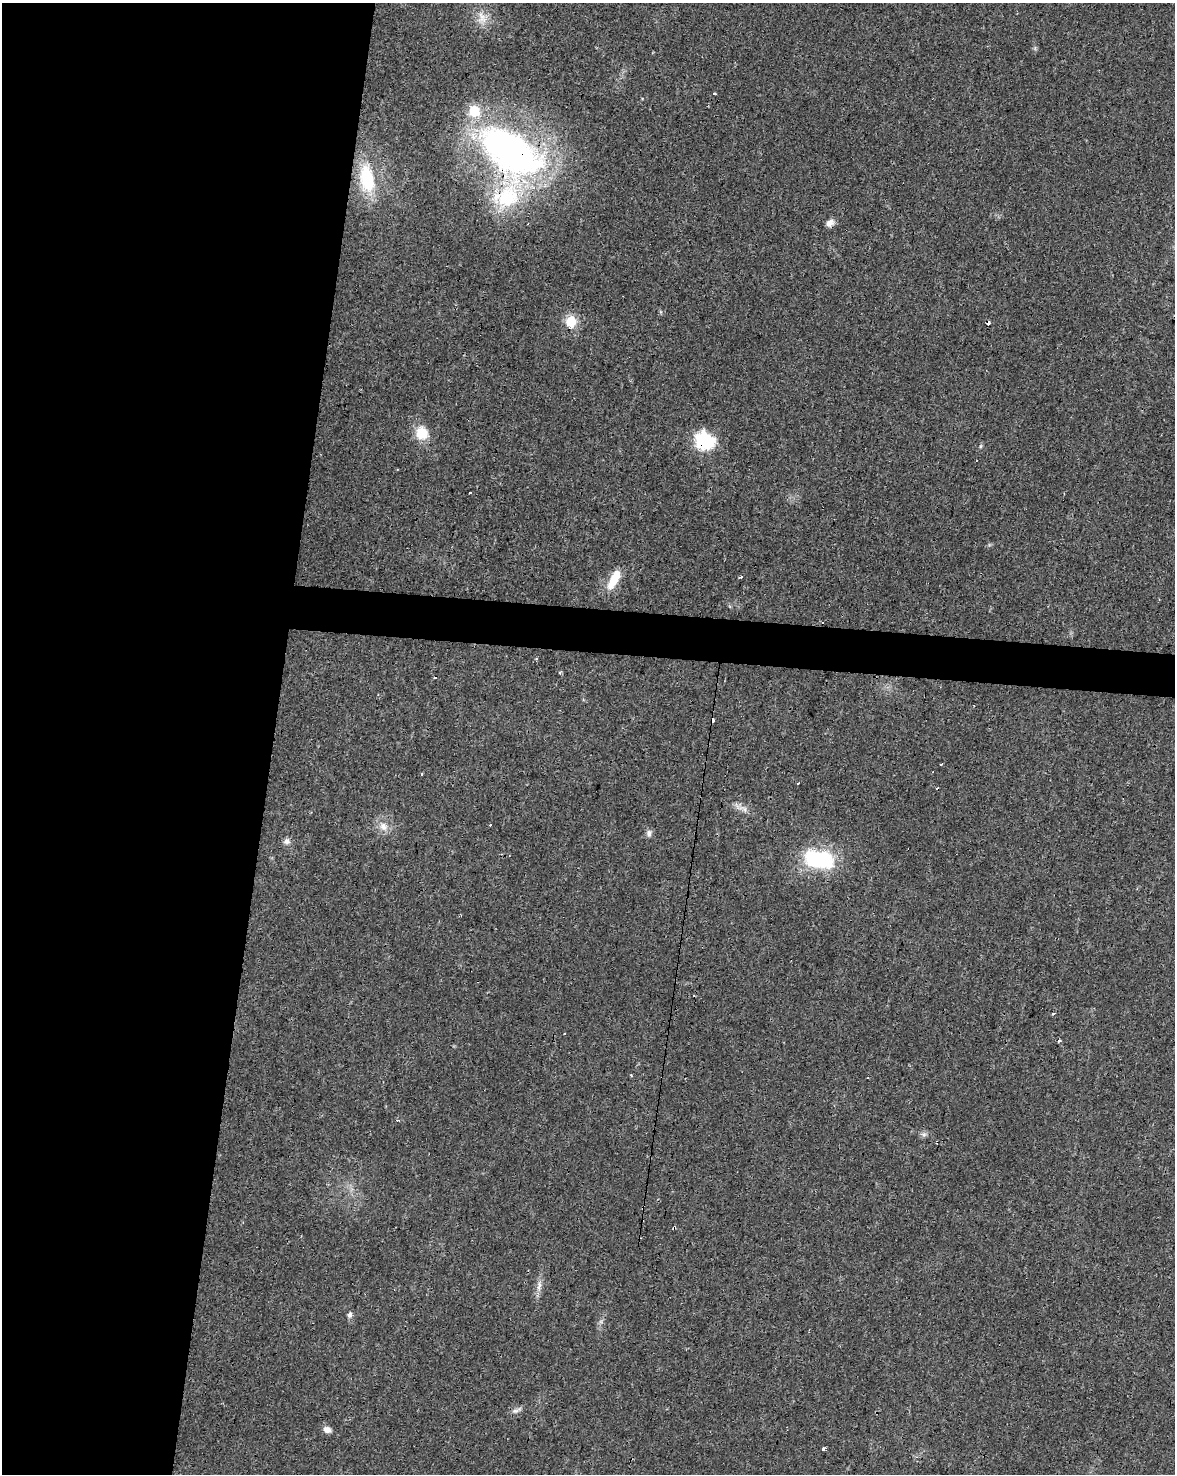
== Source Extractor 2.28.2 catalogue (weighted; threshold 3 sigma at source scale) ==
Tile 5 of 4 x 3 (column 1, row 2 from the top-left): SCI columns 5-1177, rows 1753-3224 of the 4696 x 4918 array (HDU 1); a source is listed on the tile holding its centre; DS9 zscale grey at full resolution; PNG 1177 x 1476 px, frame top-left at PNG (2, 3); no overlay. Shown black and unused: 25% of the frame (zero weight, under 3 of 4 exposures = <1% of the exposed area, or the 3 px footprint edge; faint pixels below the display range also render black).
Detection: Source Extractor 2.28.2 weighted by HDU 2 'WHT'; one run over the whole footprint, this tile lists its part. Background 0.0248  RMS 0.0034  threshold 0.0151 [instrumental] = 3 sigma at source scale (4.5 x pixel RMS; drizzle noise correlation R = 1.50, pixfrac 1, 0.0396/0.0396 arcsec/px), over >= 5 px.
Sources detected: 48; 16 cosmic-ray / hot-pixel residue — not listed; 2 inside a brighter listed object's ellipse — not listed separately; the other 30 listed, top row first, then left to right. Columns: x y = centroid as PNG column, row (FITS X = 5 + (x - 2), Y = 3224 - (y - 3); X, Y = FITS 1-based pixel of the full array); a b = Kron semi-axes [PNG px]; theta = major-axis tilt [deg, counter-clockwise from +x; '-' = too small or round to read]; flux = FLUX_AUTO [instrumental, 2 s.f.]
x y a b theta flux
482 18 17 10 -64 3.8
715 94 3 3 - 0.37
510 151 71 38 -34 140
367 178 37 18 -81 18
508 197 46 29 61 28
830 223 10 8 32 1.8
528 224 3 2 - 0.45
571 321 13 12 - 6.1
988 323 4 3 - 3.1
422 433 16 15 - 6.8
704 441 21 19 -30 17
615 577 20 10 65 6.1
740 577 4 3 - 0.75
822 623 3 3 - 0.81
559 673 4 3 - 0.43
743 809 18 5 -28 2
383 826 13 10 -51 3.1
649 833 9 7 -86 1.2
287 841 8 8 - 1.4
819 859 36 20 -11 26
1053 1013 4 3 - 0.47
1059 1040 3 3 - 0.93
631 1075 3 3 - 0.41
924 1134 7 6 - 0.93
674 1228 4 3 - 0.61
539 1286 16 6 76 2.2
350 1315 6 5 - 1.4
517 1410 17 5 25 1.3
327 1429 9 7 -28 1.8
823 1449 5 3 - 0.63
Overlapping masked pixels (flux is a lower limit): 5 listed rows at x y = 510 151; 508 197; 988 323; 704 441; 674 1228
Unlisted compact peaks at least as high as the median listed source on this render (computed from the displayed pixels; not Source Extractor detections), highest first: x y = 980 446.